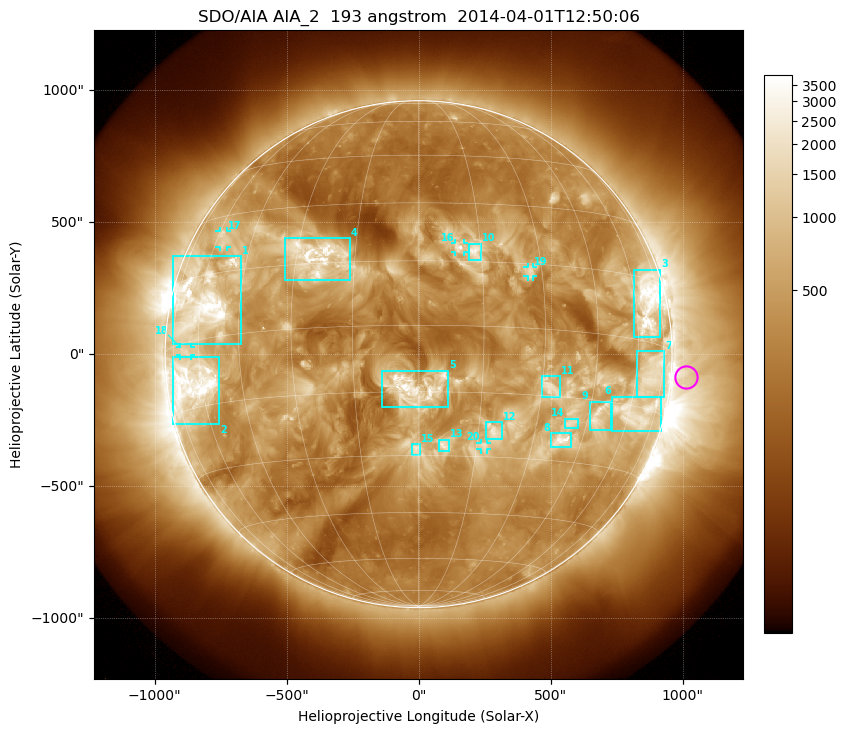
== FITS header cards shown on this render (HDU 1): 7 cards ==
TELESCOP= 'SDO/AIA'
INSTRUME= 'AIA_2'
WAVELNTH=                  193
WAVEUNIT= 'angstrom'
DATE-OBS= '2014-04-01T12:50:06.84'
CTYPE1  = 'HPLN-TAN'
CTYPE2  = 'HPLT-TAN'

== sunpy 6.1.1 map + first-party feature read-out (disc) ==
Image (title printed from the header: SDO/AIA AIA_2  193 angstrom  2014-04-01T12:50:06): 1024 x 1024 px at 2.4 arcsec/px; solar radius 960 arcsec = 400 px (full disc in frame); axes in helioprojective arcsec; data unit not stated in the header (colour bar unlabelled)
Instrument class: DISC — disc imager (sunpy class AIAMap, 193 A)
Bright regions (active regions / flare kernels): reference = the median radial profile (limb darkening/brightening removed); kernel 9 px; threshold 5 sigma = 950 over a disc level ~345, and >= 1.15x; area >= 12 px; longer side >= 10 px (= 24 arcsec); searched inside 0.97 R_sun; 25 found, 20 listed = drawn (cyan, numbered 1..; 5 of them under ~33 arcsec drawn as corner ticks so the feature stays visible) (cap 20 boxes per figure: the strongest are kept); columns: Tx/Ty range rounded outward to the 5 arcsec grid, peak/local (2 s.f.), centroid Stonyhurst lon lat
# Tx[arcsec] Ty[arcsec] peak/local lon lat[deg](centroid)
1 -930..-670 35..375 15 -60 +8
2 -930..-755 -265..-10 18 -64 -9
3 815..915 65..320 12 +66 +9
4 -510..-260 280..440 9 -25 +17
5 -140..115 -200..-60 21 -1 -14
6 730..920 -290..-160 7.5 +64 -16
7 825..930 -160..15 5.9 +68 -7
8 500..580 -355..-300 8.7 +38 -25
9 645..730 -285..-180 6.7 +48 -18
10 190..240 355..420 5.7 +14 +18
11 465..540 -165..-85 4.5 +32 -13
12 255..315 -325..-255 4.6 +19 -24
13 75..115 -370..-325 5 +7 -27
14 555..605 -280..-245 4.8 +40 -21
15 -30..10 -385..-340 4.1 -1 -28
16 140..170 385..420 5 +10 +18
17 -755..-725 405..465 4.5 -57 +24
18 -905..-865 -5..30 4.3 -67 -2
19 410..435 295..330 4.1 +27 +13
20 235..260 -360..-335 3.9 +17 -27
Off-limb structures (1.02-1.3 R_sun): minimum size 162 px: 3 found; the strongest spans PA ~220..310 deg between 1.02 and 1.3 R_sun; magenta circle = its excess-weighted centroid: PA ~265 deg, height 1.06 R_sun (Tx ~1010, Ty ~-85 arcsec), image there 3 x the reference